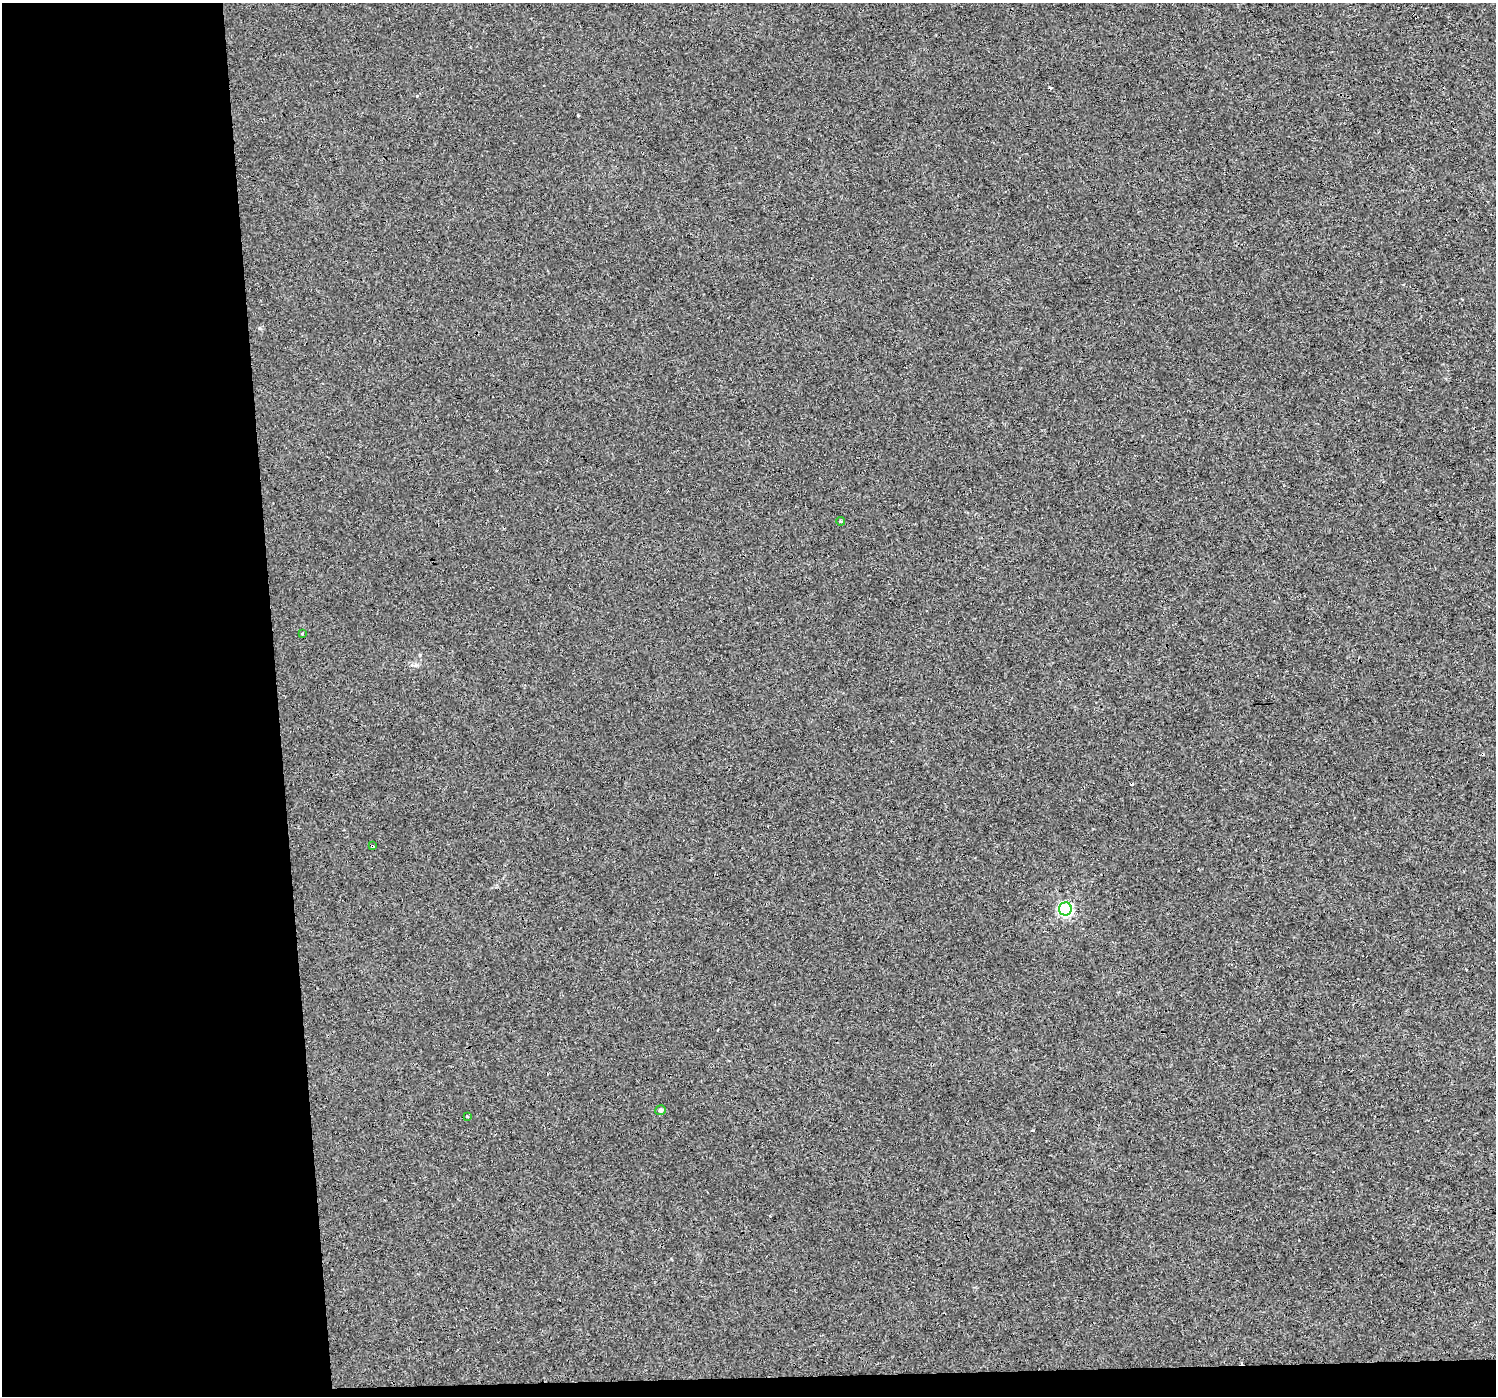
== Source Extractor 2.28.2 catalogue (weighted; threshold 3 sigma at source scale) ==
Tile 7 of 3 x 3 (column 1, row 3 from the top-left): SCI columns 1-1494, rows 4-1397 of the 4483 x 4230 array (HDU 1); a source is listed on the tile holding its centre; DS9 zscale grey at full resolution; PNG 1498 x 1398 px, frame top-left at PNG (2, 3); each listed source drawn as its Kron ellipse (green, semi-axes under 4 px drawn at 4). Shown black and unused: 20% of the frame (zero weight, under 3 of 4 exposures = <1% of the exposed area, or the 3 px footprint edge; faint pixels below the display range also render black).
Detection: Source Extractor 2.28.2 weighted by HDU 2 'WHT'; one run over the whole footprint, this tile lists its part. Background 5.44e-04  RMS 0.0017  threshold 0.00785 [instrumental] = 3 sigma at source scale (4.5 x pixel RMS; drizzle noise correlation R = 1.50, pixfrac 1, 0.0396/0.0396 arcsec/px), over >= 5 px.
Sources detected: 11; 5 cosmic-ray / hot-pixel residue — neither listed nor drawn; the other 6 listed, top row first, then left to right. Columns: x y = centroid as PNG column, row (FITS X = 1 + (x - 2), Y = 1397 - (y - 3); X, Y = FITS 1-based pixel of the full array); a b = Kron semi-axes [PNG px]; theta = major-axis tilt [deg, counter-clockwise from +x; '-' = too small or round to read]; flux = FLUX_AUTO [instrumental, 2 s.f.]
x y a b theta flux
840 521 4 3 - 0.19
302 634 4 3 - 0.16
372 846 3 3 - 0.27
1065 909 6 6 - 38
661 1110 5 4 - 0.43
467 1116 3 3 - 0.41
Overlapping masked pixels (flux is a lower limit): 1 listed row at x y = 372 846